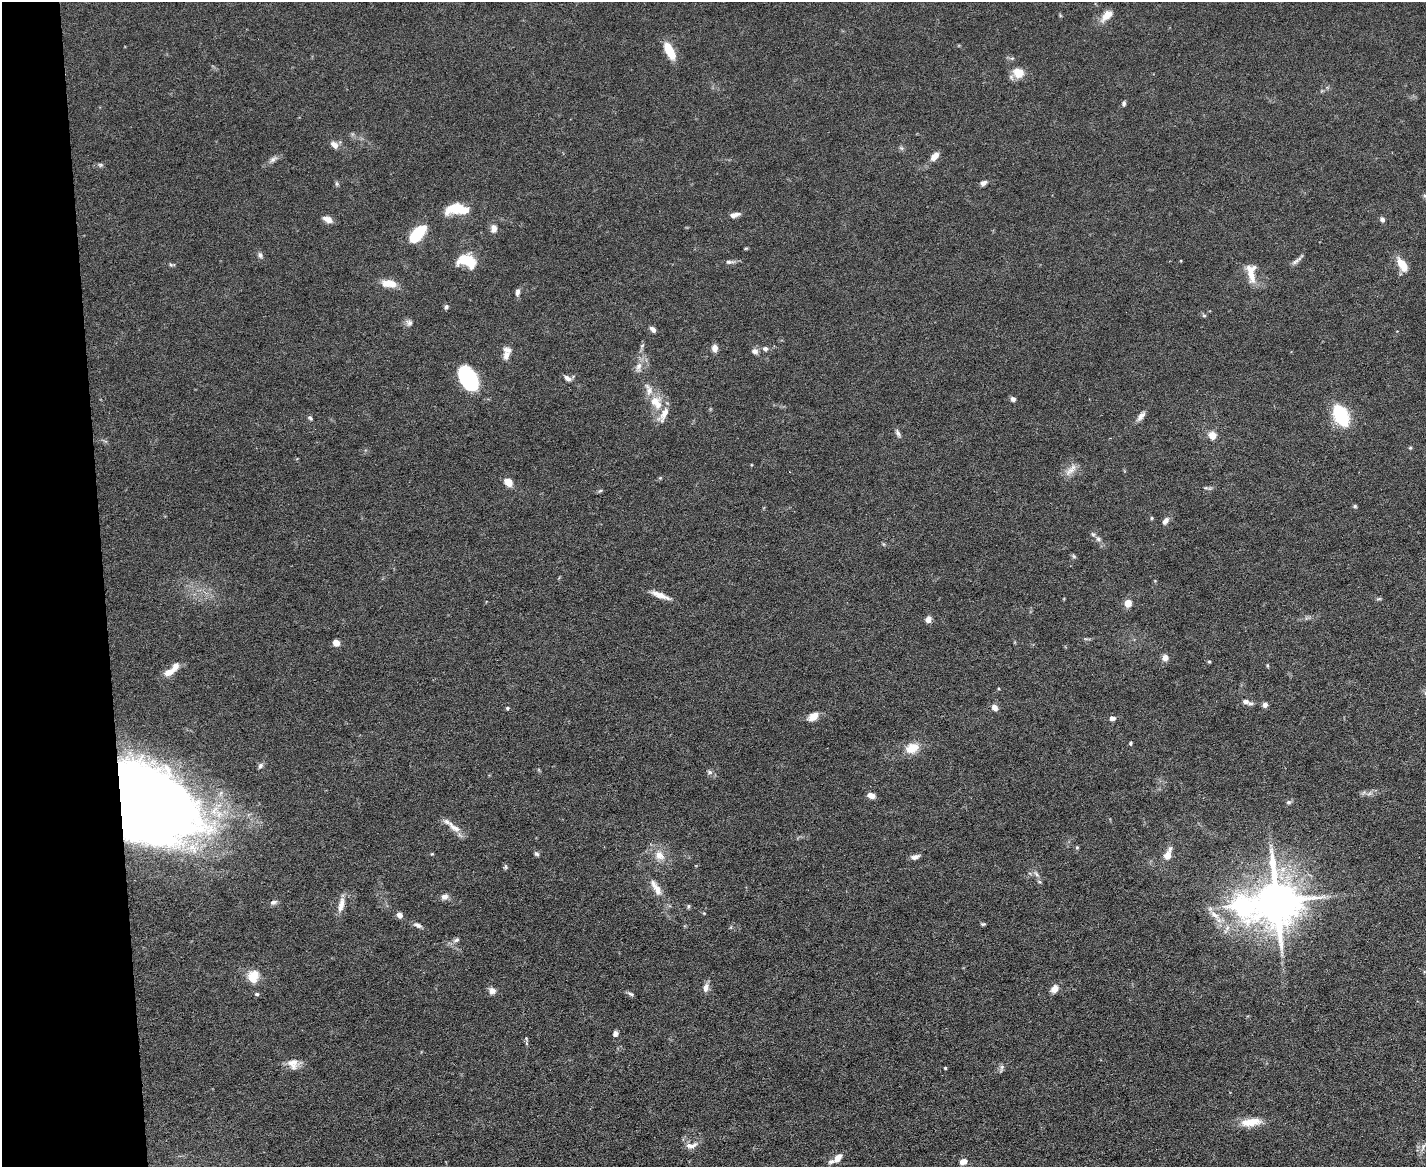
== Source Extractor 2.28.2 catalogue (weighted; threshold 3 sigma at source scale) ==
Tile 4 of 3 x 4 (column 1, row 2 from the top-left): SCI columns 131-1554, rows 2331-3495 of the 4641 x 4660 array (HDU 1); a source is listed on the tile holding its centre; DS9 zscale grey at full resolution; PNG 1428 x 1169 px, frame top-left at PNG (2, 2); no overlay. Shown black and unused: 7% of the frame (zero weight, under 5 of 9 exposures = <1% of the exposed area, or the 3 px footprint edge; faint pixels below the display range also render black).
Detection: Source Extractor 2.28.2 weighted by HDU 2 'WHT'; one run over the whole footprint, this tile lists its part. Background 0.0828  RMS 0.0041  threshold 0.0169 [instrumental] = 3 sigma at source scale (4.09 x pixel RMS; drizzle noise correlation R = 1.36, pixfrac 0.8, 0.05/0.05 arcsec/px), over >= 5 px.
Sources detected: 132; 1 too faint to see at this stretch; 2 inside a brighter object's white glare — not listed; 8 inside a brighter listed object's ellipse — not listed separately; the other 121 listed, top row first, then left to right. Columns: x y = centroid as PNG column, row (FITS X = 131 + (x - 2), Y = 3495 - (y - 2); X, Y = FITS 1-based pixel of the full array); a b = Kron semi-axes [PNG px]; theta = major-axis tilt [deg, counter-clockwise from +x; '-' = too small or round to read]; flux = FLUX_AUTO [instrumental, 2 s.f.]
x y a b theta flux
1060 15 6 4 -72 0.42
1107 15 18 9 44 4.3
670 51 15 7 -62 12
1018 73 13 11 -19 6.2
1124 104 7 5 78 0.84
334 145 10 7 -46 2.4
901 148 7 4 -44 0.71
935 156 11 7 44 3.2
273 159 13 7 36 1.7
100 165 7 5 -1 0.77
983 183 8 5 23 1.4
336 184 8 4 -81 0.68
1425 196 8 5 -27 0.81
455 208 21 11 15 9.7
734 215 12 5 13 2.2
328 219 13 7 -23 2.5
1382 219 6 5 - 1.3
494 228 10 8 90 2.3
418 233 21 10 47 15
260 255 8 6 -67 1.2
464 259 17 13 -31 11
1296 261 17 5 37 1.5
729 262 12 6 3 1.4
1402 264 13 7 -57 7.9
171 265 9 4 -9 0.66
1251 273 26 11 -84 6.1
389 283 19 9 -9 5.2
517 292 10 5 78 1.4
446 307 6 4 62 0.89
1204 316 6 4 -1 0.54
409 323 10 8 -26 1.6
653 329 8 5 -44 1.5
642 346 7 5 45 0.75
715 348 6 5 - 2.9
765 349 7 6 - 1.4
755 351 8 7 - 1.7
507 355 13 9 68 2.8
639 367 15 8 73 3.1
568 378 10 6 -32 1.7
468 379 21 12 -60 50
649 390 20 9 -72 3.8
1013 399 6 5 - 1.2
654 401 17 12 25 5.6
663 415 25 10 60 4.6
1341 415 13 8 -62 45
1141 416 14 6 52 2.1
310 418 6 4 -59 0.74
898 433 12 5 -60 1.3
1212 435 5 5 - 9.3
1410 448 5 4 - 0.44
1071 470 22 8 47 3.4
660 478 5 5 - 0.44
508 482 10 7 -40 3.9
1206 488 6 4 -17 0.65
600 491 7 4 23 0.6
1355 506 5 5 - 0.56
1152 518 5 4 - 0.47
1165 521 9 6 52 2
1093 534 7 5 -43 0.76
1098 539 8 6 -17 1.1
1074 556 6 5 - 0.63
1155 581 4 3 - 0.35
660 595 25 6 -21 3.9
1379 599 8 4 9 0.6
1128 603 6 6 - 4.6
928 619 6 5 - 2.8
336 643 6 5 - 3.8
1165 658 5 5 - 3.6
1209 662 4 4 - 0.52
1267 665 5 4 - 0.46
169 672 15 9 28 3.7
1246 702 9 6 -13 1.5
1265 704 6 5 - 1.6
995 707 8 6 -57 2.3
507 708 4 4 - 0.48
813 716 12 8 31 3.9
1112 718 6 6 - 1.6
1131 743 5 4 - 0.6
912 748 18 13 22 6.2
260 766 8 6 63 1.2
709 772 8 6 -17 1
871 795 8 5 -18 2.8
1289 802 7 5 14 0.84
138 803 75 54 -26 650
214 810 20 12 61 9.7
454 827 24 8 -39 4.2
1077 847 5 4 - 0.48
432 854 4 3 - 0.37
536 854 6 5 - 0.82
659 855 15 12 -36 5
1167 855 15 10 71 3.6
915 857 10 5 15 1.8
505 867 7 5 77 0.65
1036 874 12 4 -50 1.5
657 890 17 9 -66 4.1
444 897 8 7 - 2.2
1276 901 19 15 13 1700
273 902 10 6 17 1.3
341 905 21 7 78 3.7
688 906 7 3 82 0.5
704 913 4 4 - 0.34
400 915 7 6 - 1.9
1214 915 19 8 -40 4.1
983 924 6 4 1 0.56
418 925 12 6 -24 1.6
456 940 9 6 23 1.2
253 976 15 12 73 6.6
706 988 11 7 76 2.2
1054 989 11 8 49 2.7
492 991 8 8 - 2.3
257 994 5 4 - 0.74
630 994 9 4 -25 0.87
615 1034 7 5 81 1.4
293 1064 16 14 1 4
945 1068 3 3 - 0.41
1002 1068 13 5 74 1.1
1251 1122 26 9 6 7.4
692 1146 16 7 31 2.3
1423 1147 13 6 64 1.9
838 1158 10 6 50 3.4
963 1162 9 7 19 2.4
Overlapping masked pixels (flux is a lower limit): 1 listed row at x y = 138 803
Isophote crosses this tile's border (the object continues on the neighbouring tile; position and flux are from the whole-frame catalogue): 1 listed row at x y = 1425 196